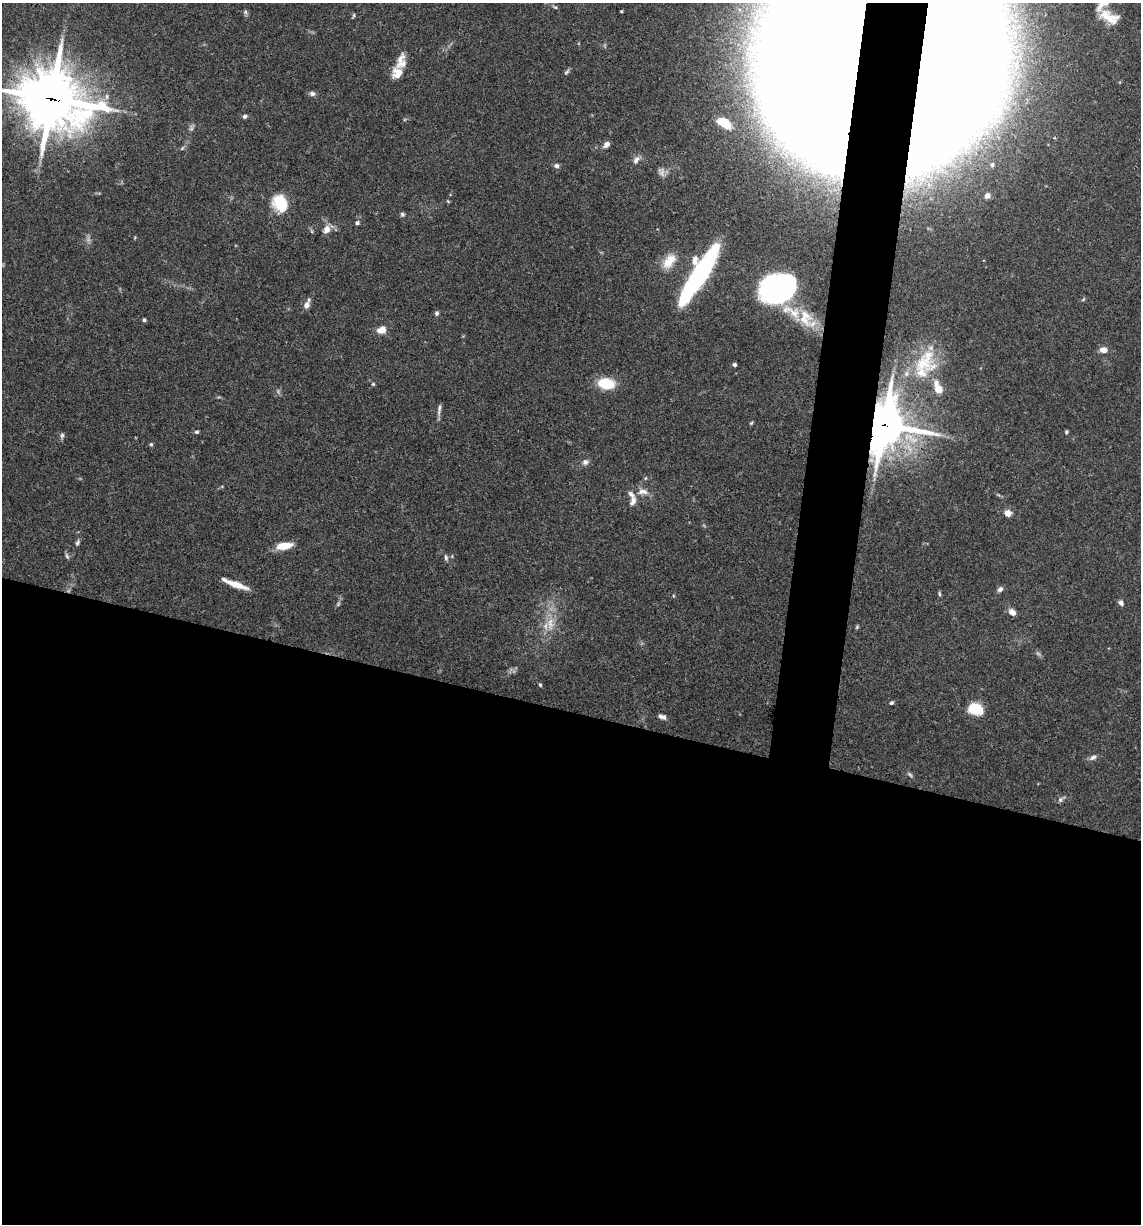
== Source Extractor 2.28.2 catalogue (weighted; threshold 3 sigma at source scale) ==
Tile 14 of 4 x 4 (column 2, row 4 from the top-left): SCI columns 1378-2516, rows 3-1224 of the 4913 x 4894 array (HDU 1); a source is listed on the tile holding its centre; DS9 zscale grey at full resolution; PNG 1143 x 1226 px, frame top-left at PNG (2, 3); no overlay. Shown black and unused: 45% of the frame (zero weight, under 3 of 4 exposures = <1% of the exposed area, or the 3 px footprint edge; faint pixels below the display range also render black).
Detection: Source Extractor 2.28.2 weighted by HDU 2 'WHT'; one run over the whole footprint, this tile lists its part. Background 0.062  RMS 0.003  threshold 0.0136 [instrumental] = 3 sigma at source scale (4.5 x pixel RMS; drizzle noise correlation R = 1.50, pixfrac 1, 0.05/0.05 arcsec/px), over >= 5 px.
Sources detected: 89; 5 too faint to see at this stretch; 4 inside a brighter object's white glare — not listed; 9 inside a brighter listed object's ellipse — not listed separately; the other 71 listed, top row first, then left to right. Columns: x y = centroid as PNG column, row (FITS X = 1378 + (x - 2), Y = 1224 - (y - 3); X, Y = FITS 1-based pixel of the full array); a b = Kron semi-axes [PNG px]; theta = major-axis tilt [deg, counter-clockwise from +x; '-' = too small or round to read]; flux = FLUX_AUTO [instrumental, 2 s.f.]
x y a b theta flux
555 7 7 5 -30 0.54
621 11 3 2 - 0.3
245 12 6 5 - 0.6
354 15 6 4 73 0.38
1109 17 22 11 -24 5.1
852 41 157 93 74 3400
567 72 9 5 52 0.61
397 73 20 13 73 3.9
312 93 8 6 -13 0.99
52 99 27 23 -21 1200
245 116 6 5 - 0.74
724 123 12 7 -35 4.6
606 145 9 6 42 1.4
182 148 6 5 - 0.51
636 160 13 8 54 1.6
992 165 6 6 - 0.77
556 166 7 6 - 0.85
661 172 13 8 -69 1.4
987 196 8 6 42 1.1
448 201 5 3 - 0.27
280 203 20 15 -67 11
402 214 6 6 - 0.59
357 223 5 5 - 0.65
327 229 12 8 64 2.4
312 231 6 4 -88 0.4
669 261 22 13 54 5.3
701 275 59 16 64 46
778 284 35 23 13 64
1083 299 6 3 45 0.38
307 305 9 7 66 2
437 313 6 5 - 0.64
804 319 23 12 -39 6.6
144 320 4 4 - 0.62
381 330 10 8 14 3
1103 350 8 6 -6 2.3
925 361 42 24 59 16
734 365 4 3 - 0.96
373 384 4 4 - 0.38
606 384 14 9 -9 12
938 388 12 6 -69 6.2
439 409 16 4 82 1.1
751 423 6 3 45 0.36
884 425 18 14 76 880
197 432 6 5 - 0.53
1066 432 4 3 - 0.43
62 435 7 5 74 0.71
151 444 5 4 - 0.47
585 462 9 8 - 1.2
645 478 5 5 - 0.38
643 492 17 9 -5 2.6
633 501 12 7 66 1.8
1008 513 8 7 - 2
77 543 9 5 66 0.73
284 546 16 7 9 6.1
67 556 9 4 -71 0.62
446 558 9 5 -80 0.72
236 584 25 6 -19 5.1
1000 589 7 5 43 1.1
939 594 7 3 -89 0.45
673 596 5 3 - 0.29
1121 603 6 5 - 1.1
1012 612 8 6 -42 2.2
550 624 22 12 89 5.8
857 627 5 4 - 0.39
540 685 5 4 - 0.38
891 703 6 4 42 0.49
975 709 13 9 -15 12
662 717 9 5 -21 1.4
1093 757 10 6 31 1.1
910 774 9 4 -42 0.64
1061 799 12 5 36 0.91
Overlapping masked pixels (flux is a lower limit): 3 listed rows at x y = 852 41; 52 99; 884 425
Isophote crosses this tile's border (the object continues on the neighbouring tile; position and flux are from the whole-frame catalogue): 2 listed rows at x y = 852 41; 52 99